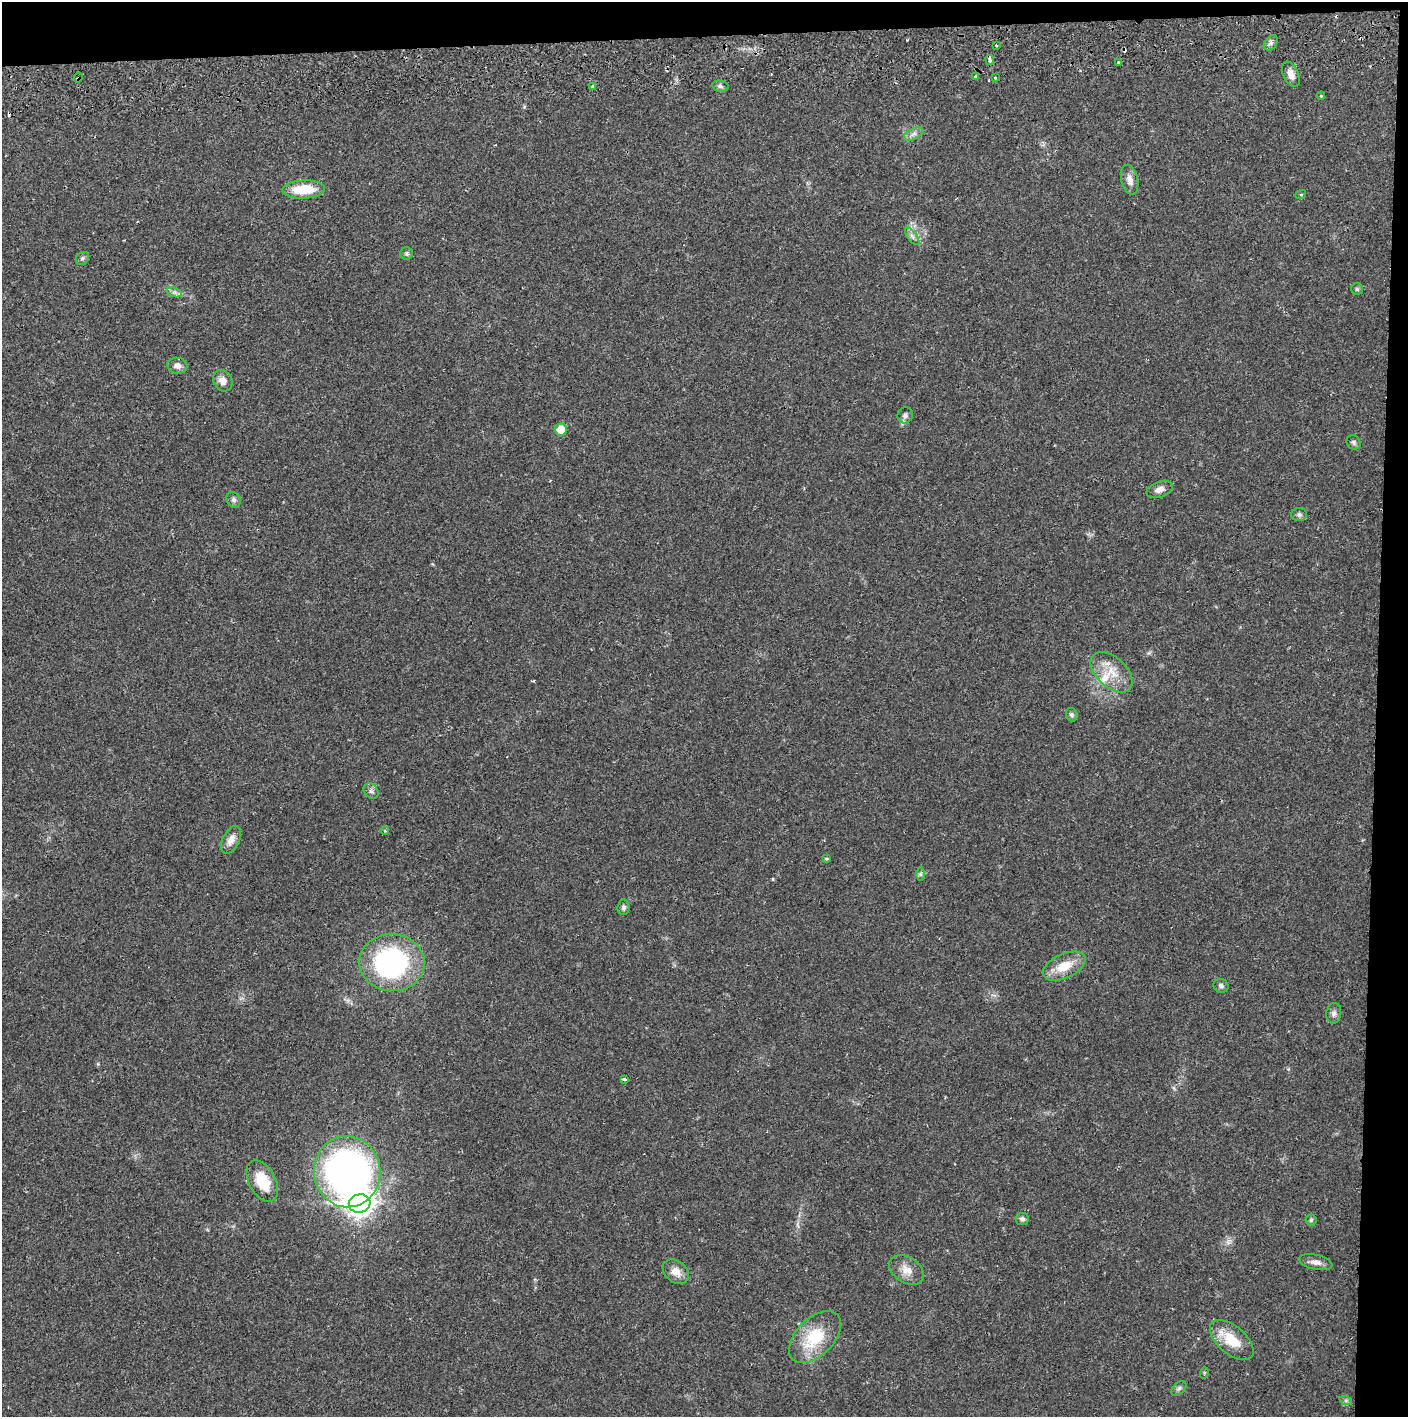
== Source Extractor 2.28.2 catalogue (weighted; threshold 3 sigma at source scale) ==
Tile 3 of 3 x 3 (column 3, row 1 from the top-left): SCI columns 2818-4223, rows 2887-4301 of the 4230 x 4359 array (HDU 1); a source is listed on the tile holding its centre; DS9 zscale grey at full resolution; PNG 1410 x 1419 px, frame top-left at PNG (2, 2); each listed source drawn as its Kron ellipse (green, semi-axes under 4 px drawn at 4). Shown black and unused: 5% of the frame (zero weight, under 2 of 3 exposures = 3% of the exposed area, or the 3 px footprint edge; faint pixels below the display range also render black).
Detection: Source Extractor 2.28.2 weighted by HDU 2 'WHT'; one run over the whole footprint, this tile lists its part. Background 0.0216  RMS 0.0034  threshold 0.0155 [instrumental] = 3 sigma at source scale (4.5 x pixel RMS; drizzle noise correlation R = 1.50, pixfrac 1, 0.05/0.05 arcsec/px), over >= 5 px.
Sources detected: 58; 2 cosmic-ray / hot-pixel residue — neither listed nor drawn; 2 inside a brighter listed object's ellipse — not listed separately; the other 54 listed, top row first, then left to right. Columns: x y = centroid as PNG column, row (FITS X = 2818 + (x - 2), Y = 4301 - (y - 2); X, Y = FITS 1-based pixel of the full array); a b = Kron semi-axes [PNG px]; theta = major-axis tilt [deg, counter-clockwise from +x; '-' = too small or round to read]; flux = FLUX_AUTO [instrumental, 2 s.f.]
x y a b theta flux
1271 43 8 6 53 1.1
996 45 3 2 - 0.33
990 60 5 3 - 1.4
1118 63 3 3 - 2.2
1291 74 13 7 -64 2.4
975 76 4 3 - 0.57
995 77 3 3 - 1.1
78 78 5 3 - 0.34
592 86 3 3 - 1.1
720 86 8 5 -11 1
1321 96 4 3 - 0.29
913 134 10 5 27 1.3
1130 180 15 8 -76 2.6
304 189 21 9 2 10
1301 194 5 3 - 0.28
912 236 10 5 -54 1.1
407 254 6 6 - 0.65
82 258 7 5 46 0.71
1357 289 6 6 - 0.59
174 292 7 4 -18 0.97
177 366 10 8 -9 1.9
223 381 11 9 -61 2.5
905 415 8 7 - 1.2
561 429 6 6 - 5.6
1354 442 7 6 - 0.83
1160 489 13 8 20 2.2
233 500 8 6 -63 1
1299 515 8 6 1 1
1111 672 25 15 -43 7.1
1072 715 7 5 -67 0.79
371 791 8 6 -49 1
385 831 4 3 - 0.32
231 840 15 8 63 2.9
826 859 3 3 - 0.72
920 874 7 4 -90 0.64
623 907 8 6 86 1
392 963 33 28 -4 59
1064 966 23 12 25 7.2
1221 986 7 6 - 1
1334 1013 10 7 83 1.2
624 1079 4 3 - 1.7
347 1172 35 33 -85 150
262 1181 22 13 -62 9.5
360 1204 11 9 9 290
1022 1219 6 6 - 0.95
1311 1220 5 5 - 0.54
1315 1262 17 7 -12 2.1
907 1270 19 12 -32 4
676 1272 14 10 -40 3.4
815 1337 31 18 45 16
1232 1340 26 14 -40 9.2
1204 1373 6 3 73 0.36
1179 1388 9 5 41 0.89
1346 1401 6 4 -19 0.58
Overlapping masked pixels (flux is a lower limit): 1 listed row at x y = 78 78